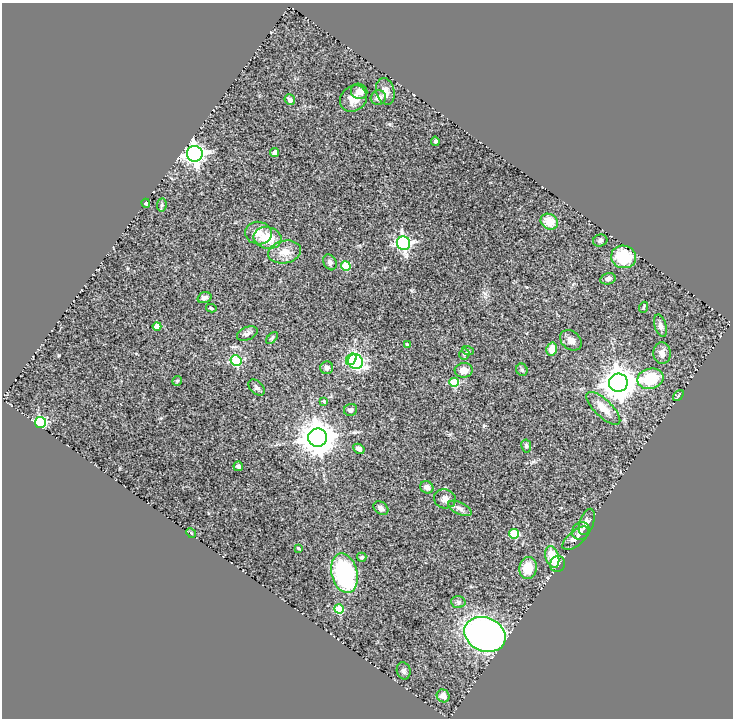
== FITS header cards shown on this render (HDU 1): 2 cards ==
NAXIS1  =                  731
NAXIS2  =                  716

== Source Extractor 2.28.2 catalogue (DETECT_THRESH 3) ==
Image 731 x 716 px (HDU 1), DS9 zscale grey, 1 PNG px = 1 image px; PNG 735 x 720 px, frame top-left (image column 1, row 716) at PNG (2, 3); each listed source drawn as its Kron ellipse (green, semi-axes under 4 px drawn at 4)
Background 1.95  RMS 0.068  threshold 0.205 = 3 sigma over >= 5 px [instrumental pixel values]
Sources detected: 73; all 73 listed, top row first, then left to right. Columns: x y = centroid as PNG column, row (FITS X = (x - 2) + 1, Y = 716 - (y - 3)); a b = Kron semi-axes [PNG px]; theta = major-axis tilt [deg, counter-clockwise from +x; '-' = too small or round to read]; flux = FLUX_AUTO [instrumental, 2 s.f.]
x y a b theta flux
359 91 8 7 - 23
385 91 13 9 -75 33
353 98 14 12 42 48
378 98 8 7 - 23
290 100 5 5 - 21
435 141 4 4 - 7.2
275 152 4 4 - 20
195 154 8 8 - 2500
146 203 4 3 - 4.8
162 205 7 4 83 7.3
549 222 9 7 -33 73
258 233 13 11 -6 47
267 238 14 11 -11 110
600 240 7 6 - 12
403 243 7 6 - 990
284 252 17 11 11 55
624 257 12 11 - 150
330 262 8 6 -61 17
346 266 5 4 - 150
608 279 8 5 14 17
204 298 7 5 18 17
644 307 6 3 70 4.6
211 308 5 3 - 6.8
157 326 4 4 - 51
661 326 11 6 -73 19
247 334 11 6 23 16
272 338 7 4 46 7.8
571 340 12 9 -38 30
407 344 4 4 - 6.6
552 349 6 5 - 58
468 351 6 4 -18 5.5
662 353 11 8 -86 30
464 354 5 5 - 6.3
351 359 6 4 56 270
236 361 5 5 - 360
356 361 8 7 - 460
327 368 6 6 - 17
464 370 9 7 4 44
522 370 6 5 - 8.4
650 379 13 10 13 160
177 381 5 4 - 7.9
454 382 5 4 - 160
618 383 9 9 - 8400
257 388 9 6 -43 12
678 396 6 2 50 4.8
324 401 4 3 - 5.3
603 408 22 8 -44 69
350 410 7 6 - 13
40 422 6 5 - 580
318 438 9 9 - 9900
526 446 6 5 - 9.7
359 449 6 4 -29 17
238 466 5 4 - 13
427 487 7 6 - 16
445 499 11 9 -14 24
381 508 8 6 -37 20
460 508 12 6 -26 18
587 522 14 7 71 25
581 531 9 8 - 18
191 533 5 4 - 6.1
514 534 5 5 - 200
576 538 16 7 40 32
298 548 3 2 - 4.4
362 557 5 4 - 8.3
552 557 11 6 -73 100
558 564 8 7 - 24
528 568 11 8 80 91
345 573 20 13 -76 570
458 602 7 6 - 11
339 609 5 4 - 160
485 634 21 17 -24 2000
404 671 8 7 - 13
443 696 7 6 - 25